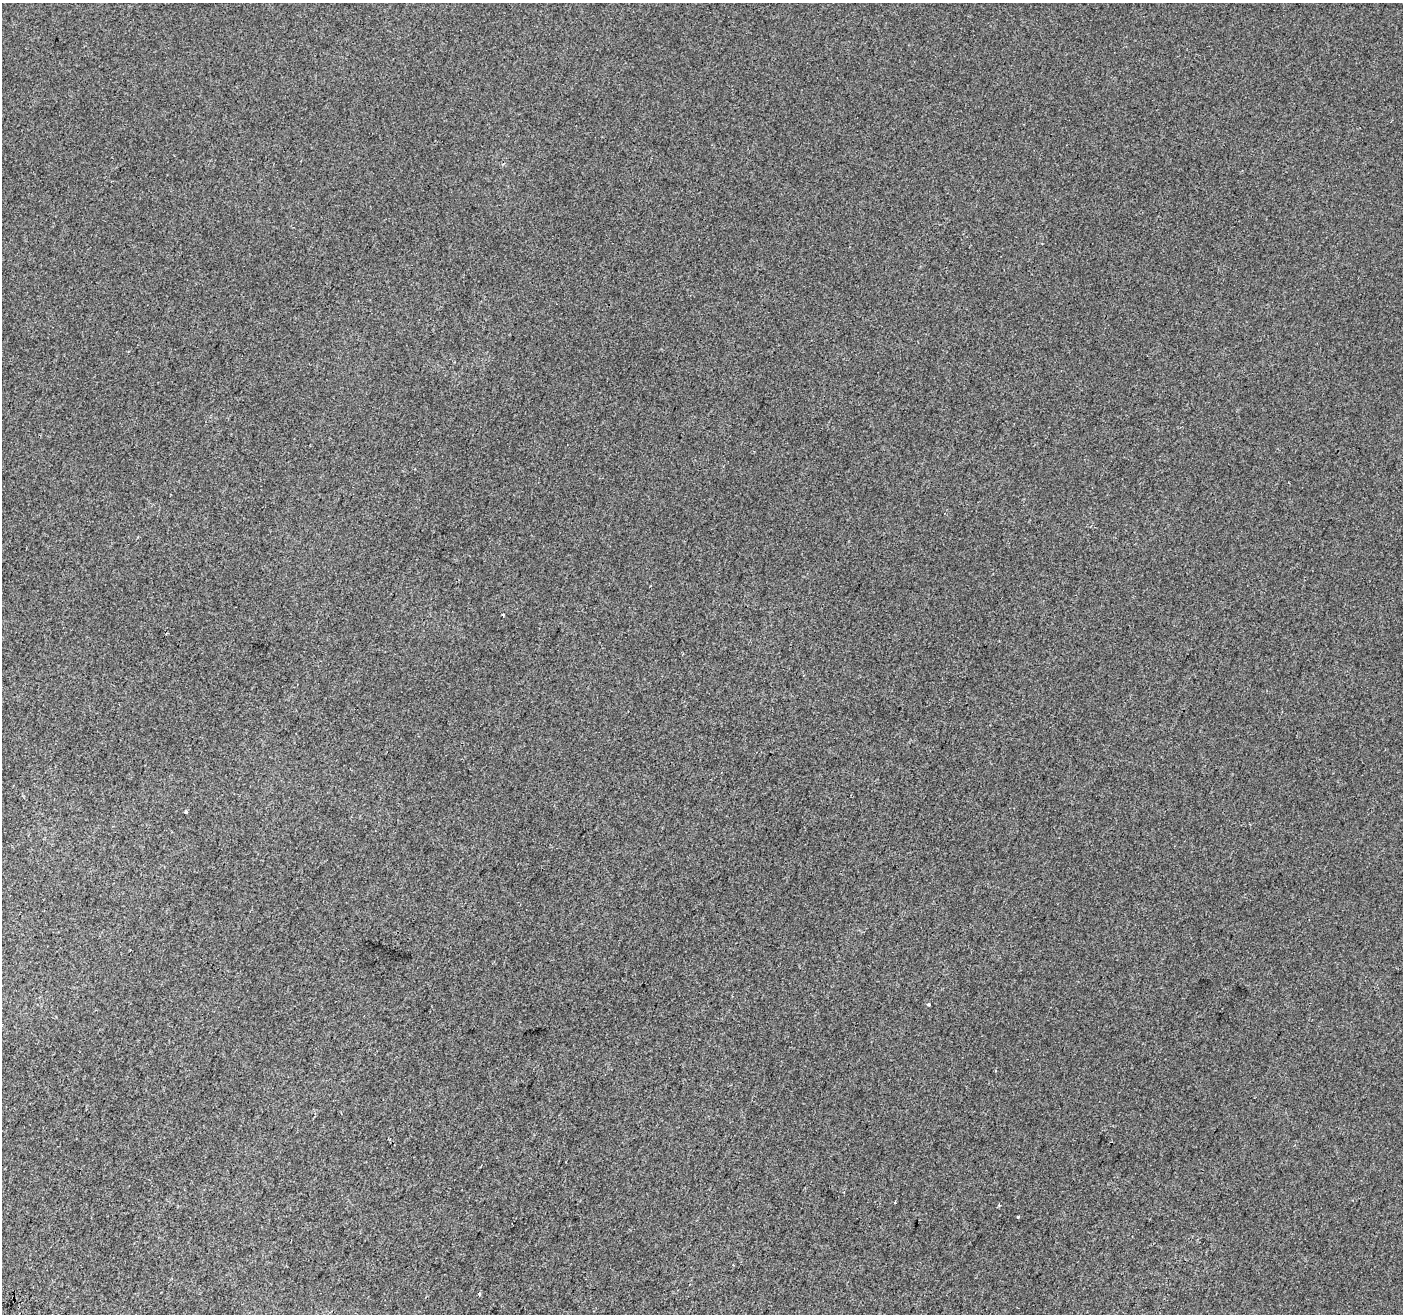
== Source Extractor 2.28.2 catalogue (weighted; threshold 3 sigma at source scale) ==
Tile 7 of 4 x 4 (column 3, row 2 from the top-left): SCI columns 2827-4227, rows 2939-4250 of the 5645 x 5810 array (HDU 1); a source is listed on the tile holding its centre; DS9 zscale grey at full resolution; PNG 1405 x 1316 px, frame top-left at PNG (2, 3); no overlay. Shown black and unused: <1% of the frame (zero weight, under 2 of 3 exposures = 2% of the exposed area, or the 3 px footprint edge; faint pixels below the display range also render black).
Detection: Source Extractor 2.28.2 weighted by HDU 2 'WHT'; one run over the whole footprint, this tile lists its part. Background 0.00278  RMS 0.0074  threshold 0.0331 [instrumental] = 3 sigma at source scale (4.5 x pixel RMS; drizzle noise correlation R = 1.50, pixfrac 1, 0.0396/0.0396 arcsec/px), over >= 5 px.
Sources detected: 7; all 7 listed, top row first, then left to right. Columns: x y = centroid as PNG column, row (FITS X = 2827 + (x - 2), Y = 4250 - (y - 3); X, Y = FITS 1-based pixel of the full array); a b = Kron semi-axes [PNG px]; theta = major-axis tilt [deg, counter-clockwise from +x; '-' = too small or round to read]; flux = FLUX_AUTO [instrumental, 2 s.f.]
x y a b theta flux
503 615 4 2 - 0.64
185 812 3 3 - 1.5
130 950 3 2 - 0.49
929 1005 3 3 - 1.9
895 1202 3 3 - 1.4
1018 1217 3 3 - 2.4
479 1294 3 3 - 2.4